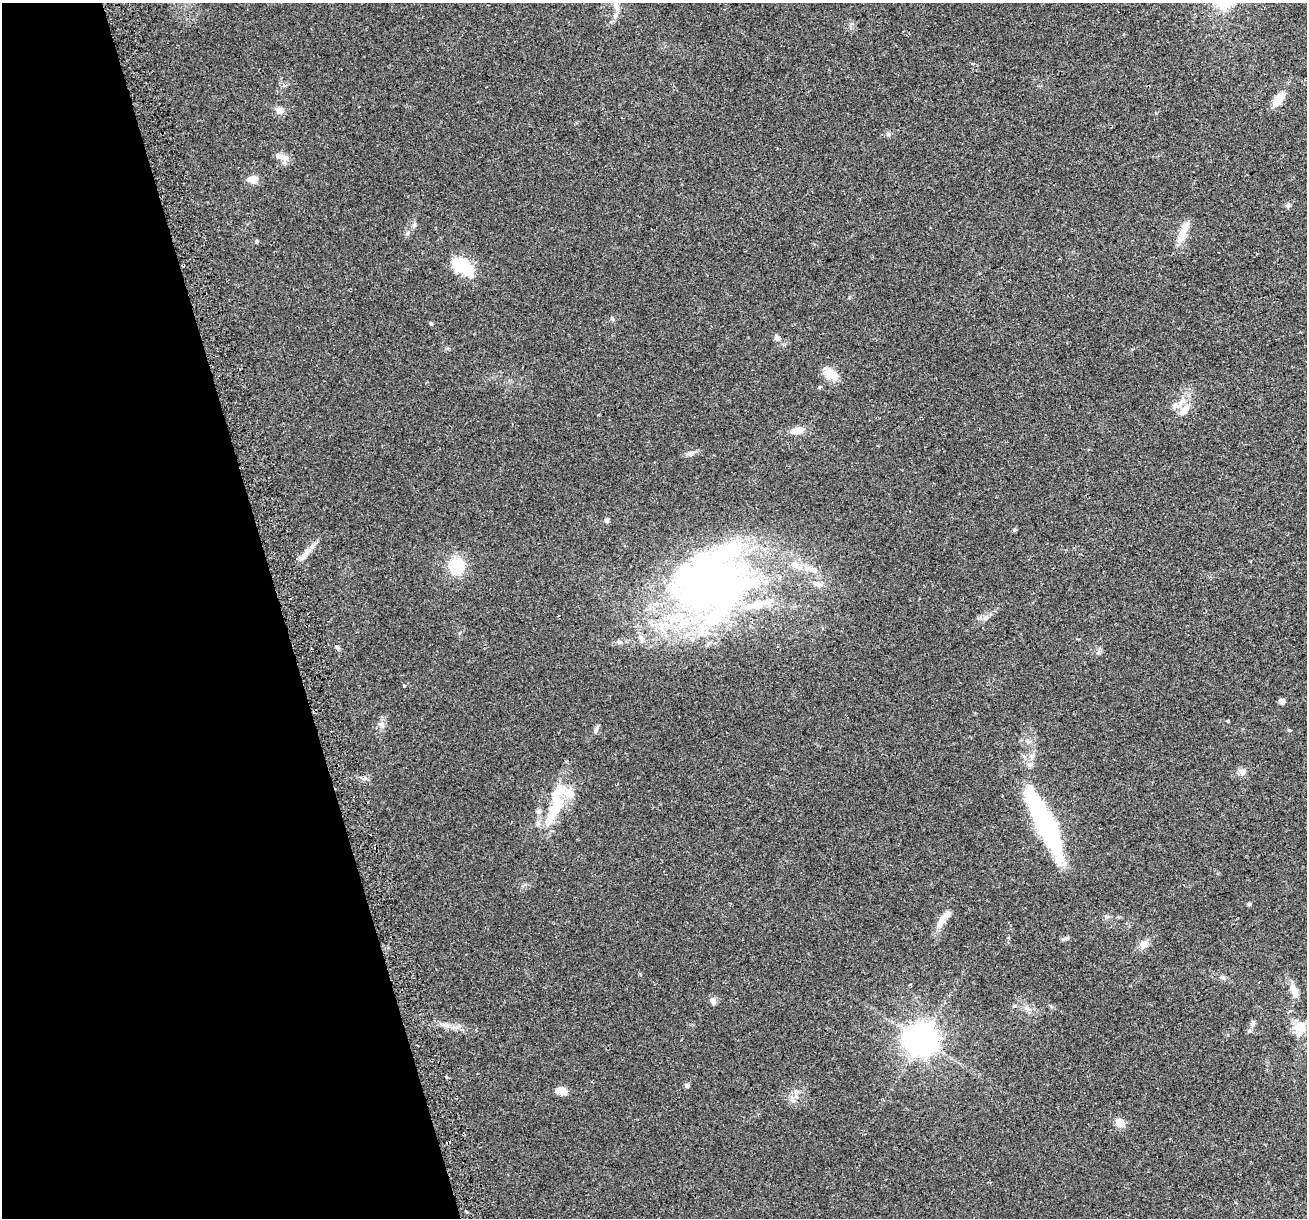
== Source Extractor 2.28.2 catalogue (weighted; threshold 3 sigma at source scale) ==
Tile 5 of 4 x 4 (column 1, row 2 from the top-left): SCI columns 31-1335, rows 2496-3711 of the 5282 x 5037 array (HDU 1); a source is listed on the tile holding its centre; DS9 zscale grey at full resolution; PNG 1309 x 1220 px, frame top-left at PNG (2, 3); no overlay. Shown black and unused: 21% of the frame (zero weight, under 2 of 3 exposures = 2% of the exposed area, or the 3 px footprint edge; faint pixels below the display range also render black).
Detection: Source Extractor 2.28.2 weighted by HDU 2 'WHT'; one run over the whole footprint, this tile lists its part. Background 0.0666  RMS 0.008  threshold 0.0362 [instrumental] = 3 sigma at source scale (4.5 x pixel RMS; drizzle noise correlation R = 1.50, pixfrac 1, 0.0396/0.0396 arcsec/px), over >= 5 px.
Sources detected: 60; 2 inside a brighter object's white glare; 1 cosmic-ray / hot-pixel residue — not listed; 10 inside a brighter listed object's ellipse — not listed separately; the other 47 listed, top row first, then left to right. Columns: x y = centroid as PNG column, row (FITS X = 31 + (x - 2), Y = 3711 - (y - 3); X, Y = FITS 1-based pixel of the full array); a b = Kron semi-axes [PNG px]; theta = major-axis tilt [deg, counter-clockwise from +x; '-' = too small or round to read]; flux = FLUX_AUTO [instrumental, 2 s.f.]
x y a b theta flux
1279 99 19 8 53 11
279 110 10 9 - 4.2
888 134 6 4 -45 1.3
279 156 15 8 -24 5.5
253 179 12 9 16 6.3
1288 205 6 5 - 1.9
414 225 7 4 46 1.4
1183 231 26 9 65 11
408 233 6 4 71 1.2
257 241 5 4 - 0.94
463 266 26 14 -34 29
431 323 5 4 - 1.1
777 338 7 6 - 2.9
832 374 20 11 -36 9.9
1184 410 17 10 55 8.6
798 430 15 8 12 7.5
690 454 9 7 15 3
607 520 5 5 - 2.5
1014 530 5 4 - 1.2
304 554 23 6 53 6
457 566 7 7 - 75
712 586 110 73 3 380
986 618 8 5 28 2.6
337 648 8 5 -53 1.6
404 685 3 3 - 2.9
1282 701 5 5 - 3.8
1227 721 3 3 - 5.8
596 728 9 4 81 1.7
1289 730 5 3 - 0.74
1032 756 8 7 - 2.9
1242 772 9 8 - 3.6
555 808 43 15 62 31
1046 825 61 17 -67 130
1249 904 5 4 - 1.1
941 922 22 8 61 7.7
1063 939 9 3 6 1.4
1144 944 12 9 48 5
1294 991 17 8 -63 6.7
713 1001 10 5 -89 2.4
1253 1023 8 6 63 2
447 1025 9 4 -9 2.8
1300 1026 16 14 18 13
922 1040 10 9 - 1300
446 1077 4 3 - 0.99
687 1085 6 5 - 1.8
561 1091 14 9 -13 5.4
1120 1123 10 9 - 7.5
Unlisted compact peaks at least as high as the median listed source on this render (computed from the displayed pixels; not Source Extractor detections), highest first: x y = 612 319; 365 778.